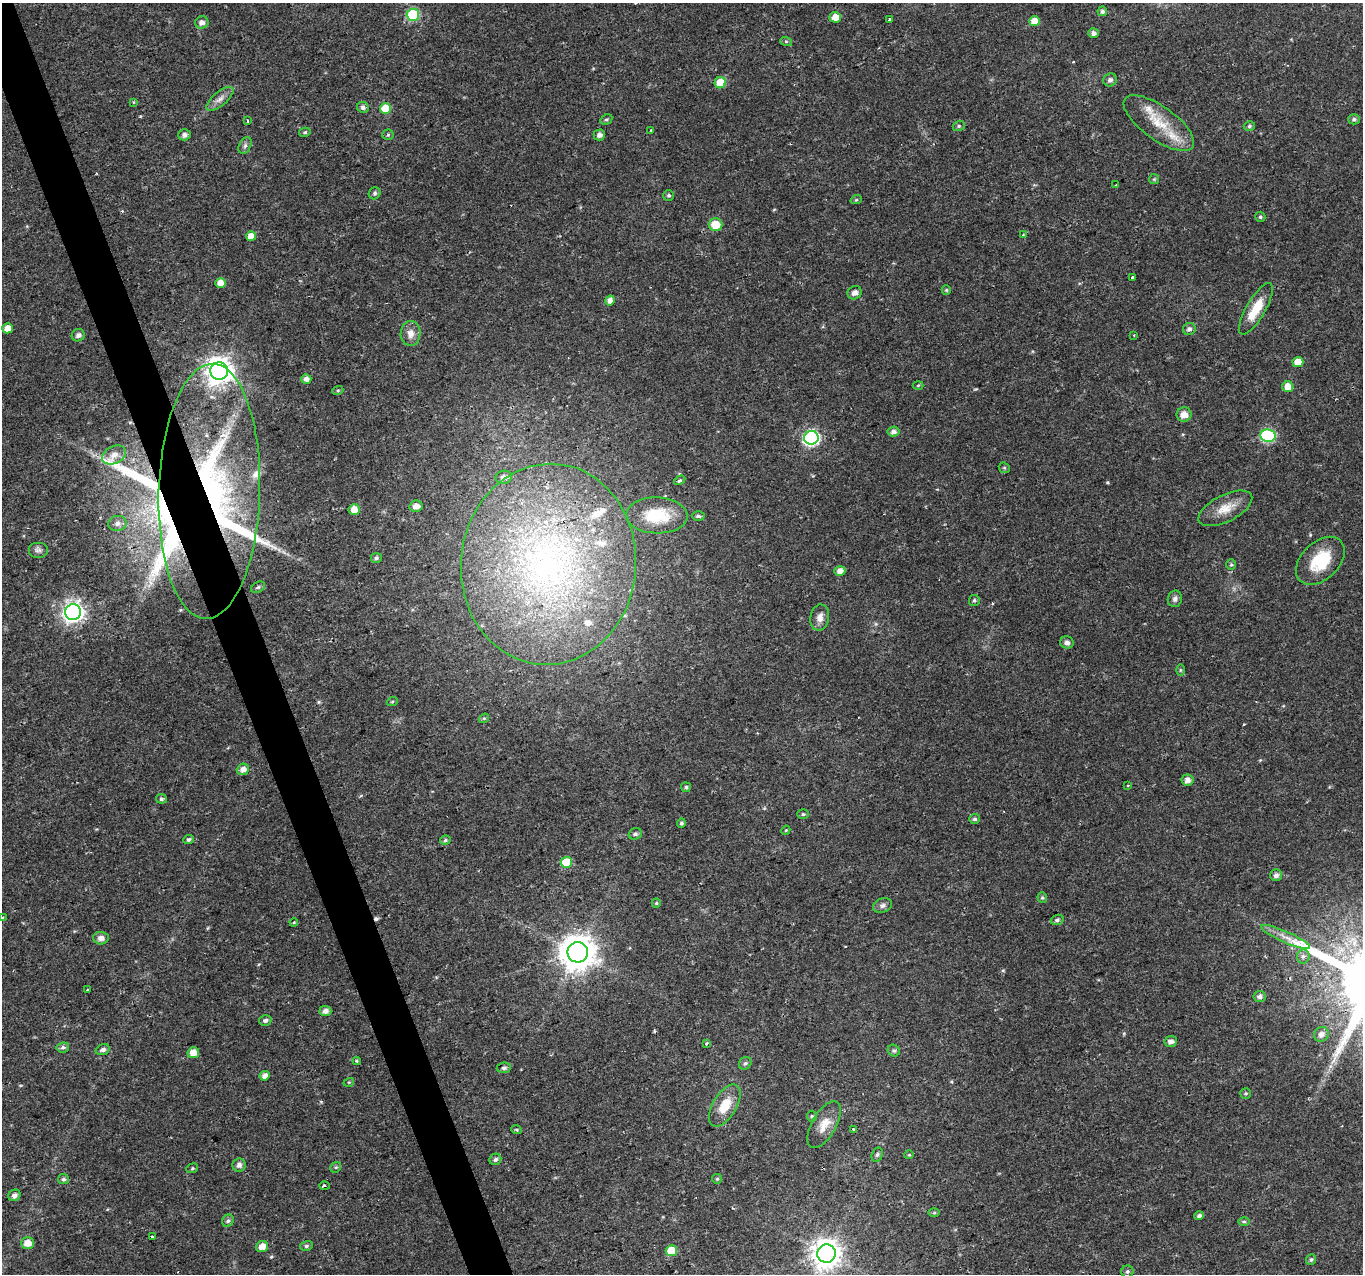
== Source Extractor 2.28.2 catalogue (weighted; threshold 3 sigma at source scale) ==
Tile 11 of 4 x 4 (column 3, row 3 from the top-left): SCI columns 2727-4087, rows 1400-2671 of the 5449 x 5285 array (HDU 1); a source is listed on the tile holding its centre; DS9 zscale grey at full resolution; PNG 1365 x 1276 px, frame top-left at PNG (2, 3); each listed source drawn as its Kron ellipse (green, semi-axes under 4 px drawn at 4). Shown black and unused: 3% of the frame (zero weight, under 2 of 3 exposures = <1% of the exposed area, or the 3 px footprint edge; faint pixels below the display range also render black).
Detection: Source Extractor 2.28.2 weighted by HDU 2 'WHT'; one run over the whole footprint, this tile lists its part. Background 0.0288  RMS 0.0031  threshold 0.0141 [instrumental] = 3 sigma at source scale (4.5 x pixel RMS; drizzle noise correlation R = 1.50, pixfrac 1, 0.0396/0.0396 arcsec/px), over >= 5 px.
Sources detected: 164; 1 inside a brighter object's white glare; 2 cosmic-ray / hot-pixel residue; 1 long thin detection or spike segment (spike, bleed or trail) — neither listed nor drawn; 10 inside a brighter listed object's ellipse — not listed separately; the other 150 listed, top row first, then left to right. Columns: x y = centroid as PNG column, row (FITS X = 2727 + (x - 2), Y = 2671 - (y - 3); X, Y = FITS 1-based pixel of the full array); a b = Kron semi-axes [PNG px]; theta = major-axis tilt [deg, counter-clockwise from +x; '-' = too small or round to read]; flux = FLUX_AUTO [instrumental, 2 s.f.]
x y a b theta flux
1102 11 5 5 - 1
413 15 6 6 - 27
835 17 6 5 - 3.3
890 19 3 3 - 0.66
1034 21 5 5 - 3.4
202 22 6 6 - 1.6
1093 33 5 5 - 1.3
786 41 6 4 -19 0.4
1110 80 7 6 - 1.1
720 83 6 5 - 7.1
220 99 16 7 40 2.1
134 102 3 3 - 0.35
363 107 6 5 - 0.93
385 108 5 5 - 8.3
606 119 6 4 29 0.52
1354 119 6 5 - 0.7
248 121 4 3 - 0.41
1159 123 41 16 -36 10
959 126 6 5 - 0.51
1249 126 6 4 18 0.55
651 130 3 3 - 0.4
305 132 6 4 14 0.5
185 135 6 5 - 1.2
388 135 5 5 - 0.43
599 135 6 5 - 1.3
245 146 9 5 63 0.93
1154 179 5 5 - 0.44
1116 185 3 3 - 0.25
375 193 6 5 - 0.63
669 195 5 5 - 0.57
856 200 6 3 18 0.34
1260 217 5 5 - 0.55
715 224 7 6 - 6.4
1023 235 4 3 - 0.34
251 236 5 5 - 3.5
1133 278 3 3 - 1.2
220 283 5 5 - 2.7
946 290 5 4 - 0.4
855 293 7 6 - 1.6
610 300 5 4 - 1.7
1256 309 29 9 60 8.2
7 328 5 5 - 2.7
1189 329 6 6 - 1.1
411 333 12 10 89 2.6
78 335 6 6 - 1.1
1134 335 2 2 - 0.23
1298 362 5 5 - 4.1
219 371 9 9 - 360
306 379 5 5 - 1.8
918 385 5 3 - 0.3
1288 387 5 5 - 3.6
338 390 5 3 - 0.34
1184 414 7 7 - 2.7
894 431 6 5 - 1.3
1268 436 8 6 -9 39
811 438 7 7 - 67
114 455 12 8 27 2.1
1004 468 6 5 - 0.42
504 477 8 6 9 1.6
680 480 6 3 32 0.5
209 491 128 50 88 120
416 506 7 6 - 1.9
1225 508 29 13 27 5.7
354 509 5 5 - 3
657 515 31 18 -1 11
698 516 6 4 -1 0.62
117 523 9 7 7 1.6
38 550 10 8 0 1.2
376 558 5 5 - 0.76
1320 561 28 18 44 13
548 564 100 87 85 150
1231 565 5 5 - 0.48
840 571 5 5 - 2.1
258 587 7 5 30 0.55
1175 599 8 7 - 1.1
974 600 5 5 - 0.59
73 612 8 8 - 180
820 617 13 9 81 2.3
1067 642 7 6 - 1.3
1180 670 6 4 -90 0.36
392 702 5 3 - 0.35
484 718 5 4 - 0.39
243 769 6 5 - 1.9
1188 780 6 5 - 1.6
1128 785 3 2 - 0.24
686 787 5 4 - 0.5
161 799 5 5 - 0.63
803 814 6 5 - 0.49
974 819 5 5 - 0.63
681 823 4 4 - 0.75
786 830 5 3 - 0.28
635 834 7 5 17 0.78
189 839 5 4 - 0.61
445 840 5 4 - 0.55
566 862 5 5 - 9.8
1276 875 6 6 - 1.3
1042 898 5 5 - 0.48
656 903 5 4 - 0.36
882 905 10 7 20 1.1
2 918 3 3 - 0.98
1057 920 6 5 - 0.72
294 922 4 3 - 0.26
1286 937 26 5 -24 3.2
101 938 8 6 -4 1.5
578 952 10 10 - 680
1303 956 7 6 - 1.1
88 990 3 2 - 0.43
1260 997 6 5 - 1.3
325 1011 6 5 - 1.5
265 1020 6 5 - 0.89
1321 1034 8 7 - 1.7
1171 1041 6 5 - 1.6
707 1043 3 3 - 2.4
63 1047 6 5 - 0.78
103 1050 7 5 18 1.1
894 1051 6 5 - 0.6
193 1053 6 5 - 3.2
357 1061 4 4 - 0.37
745 1063 7 5 50 0.75
504 1068 7 5 8 0.69
265 1076 5 4 - 2.2
349 1082 5 3 - 0.29
1246 1093 5 5 - 0.48
725 1106 23 11 58 6.7
812 1116 5 5 - 0.44
824 1125 26 12 60 4.6
516 1129 5 3 - 0.34
853 1129 3 3 - 1
877 1155 7 5 73 0.62
909 1155 5 4 - 0.33
495 1159 6 5 - 0.85
239 1165 7 6 - 1.5
336 1167 6 4 42 0.46
192 1168 6 4 22 0.44
63 1179 5 5 - 0.77
717 1179 5 5 - 0.4
324 1186 5 3 - 0.6
14 1195 6 5 - 1.2
934 1213 6 4 1 0.42
1199 1216 5 4 - 0.86
228 1221 6 5 - 0.64
1244 1221 6 4 -1 0.47
153 1237 4 3 - 2.1
27 1243 6 6 - 3.5
262 1246 6 5 - 3
306 1246 6 5 - 0.65
671 1251 6 5 - 9.4
826 1254 9 9 - 400
1311 1259 5 5 - 0.64
1127 1271 6 6 - 0.65
Overlapping masked pixels (flux is a lower limit): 1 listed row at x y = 209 491
Isophote crosses this tile's border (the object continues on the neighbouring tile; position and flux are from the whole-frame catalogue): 1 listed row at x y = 2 918